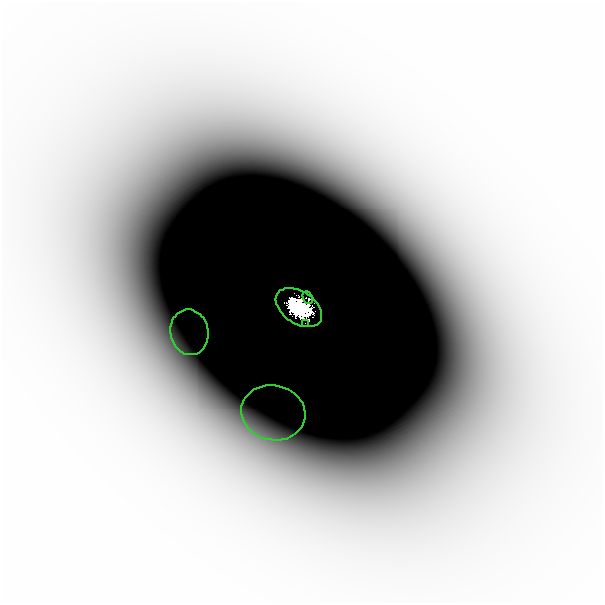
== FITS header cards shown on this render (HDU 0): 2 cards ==
NAXIS1  =                  601
NAXIS2  =                  601

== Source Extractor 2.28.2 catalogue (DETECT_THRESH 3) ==
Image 601 x 601 px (HDU 0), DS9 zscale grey, 1 PNG px = 1 image px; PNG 605 x 605 px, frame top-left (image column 1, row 601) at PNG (2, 2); each listed source drawn as its Kron ellipse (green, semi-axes under 4 px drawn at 4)
Background -4.41e-10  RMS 3.7e-10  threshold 1.11e-09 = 3 sigma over >= 5 px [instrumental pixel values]
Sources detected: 5; all 5 listed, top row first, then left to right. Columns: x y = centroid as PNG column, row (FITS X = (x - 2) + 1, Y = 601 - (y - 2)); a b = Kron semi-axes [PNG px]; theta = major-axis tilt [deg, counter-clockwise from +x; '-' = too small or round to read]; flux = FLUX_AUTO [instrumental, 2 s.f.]
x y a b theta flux
308 298 7 4 -66 1.3e-01
299 308 26 16 -33 6.4e+00
305 323 2 2 - 1.0e-02
189 332 23 19 -79 8.5e-07
273 413 32 27 -12 8.9e-07